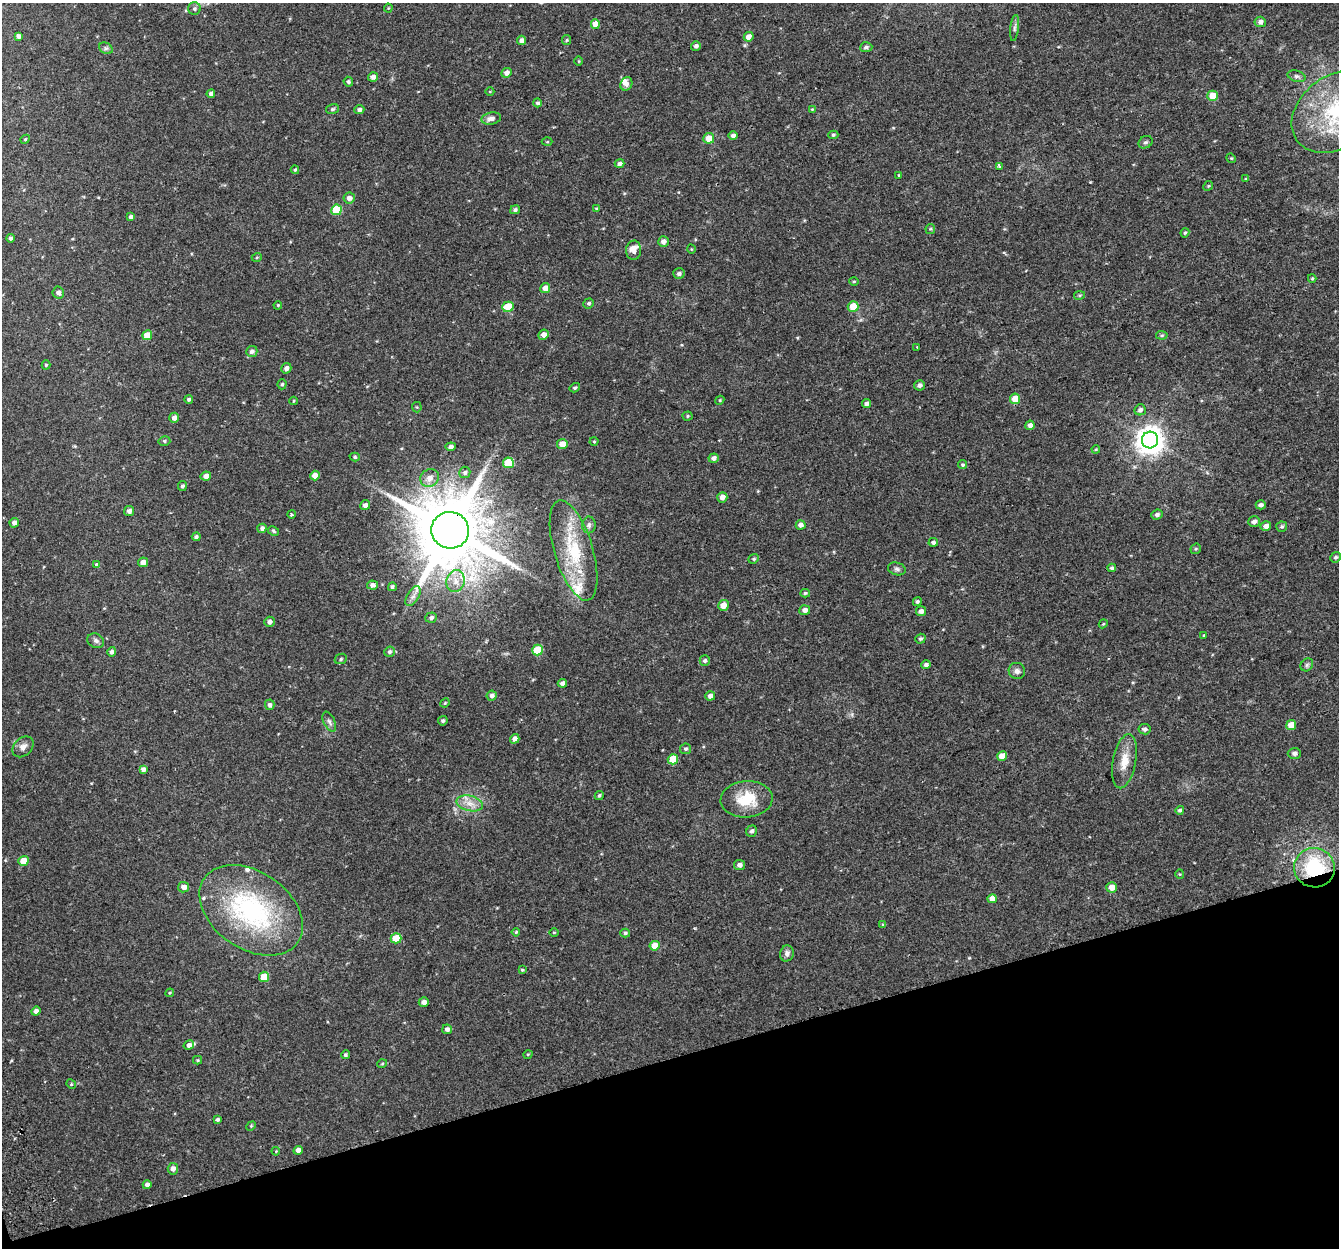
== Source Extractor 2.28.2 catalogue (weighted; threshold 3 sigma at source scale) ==
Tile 14 of 4 x 4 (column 2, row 4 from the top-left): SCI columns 1392-2728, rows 83-1328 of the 5459 x 5201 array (HDU 1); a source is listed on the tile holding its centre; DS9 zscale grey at full resolution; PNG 1341 x 1250 px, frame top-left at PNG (2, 3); each listed source drawn as its Kron ellipse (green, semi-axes under 4 px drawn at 4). Shown black and unused: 15% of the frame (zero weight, under 2 of 3 exposures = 3% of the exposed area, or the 3 px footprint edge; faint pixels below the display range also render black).
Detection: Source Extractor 2.28.2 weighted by HDU 2 'WHT'; one run over the whole footprint, this tile lists its part. Background 0.0422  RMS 0.0052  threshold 0.0233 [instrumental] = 3 sigma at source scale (4.5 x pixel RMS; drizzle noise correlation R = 1.50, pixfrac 1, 0.0396/0.0396 arcsec/px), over >= 5 px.
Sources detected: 206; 6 inside a brighter listed object's ellipse — not listed separately; the other 200 listed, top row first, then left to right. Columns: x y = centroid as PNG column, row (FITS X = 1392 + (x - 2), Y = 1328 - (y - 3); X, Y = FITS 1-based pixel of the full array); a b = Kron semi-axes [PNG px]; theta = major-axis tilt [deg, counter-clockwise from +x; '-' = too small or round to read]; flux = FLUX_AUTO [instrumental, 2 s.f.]
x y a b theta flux
388 8 4 4 - 0.49
194 9 6 6 - 1.1
1260 22 5 5 - 2.2
595 24 5 4 - 5.5
1015 28 13 4 84 1.4
18 36 4 3 - 1.7
749 37 5 4 - 3.7
521 40 5 4 - 2.1
567 40 5 4 - 0.59
696 46 5 4 - 1.7
866 47 6 5 - 1.2
106 48 7 5 -29 1.2
579 61 4 3 - 0.42
506 73 5 5 - 2.4
1297 76 9 5 -16 1.3
373 77 5 4 - 2.3
348 82 5 4 - 0.93
626 84 7 5 62 2.6
490 92 4 3 - 0.36
211 94 4 4 - 1.5
1212 96 5 5 - 7.9
538 103 4 4 - 1.2
333 109 6 5 - 0.95
812 109 3 3 - 0.39
359 110 5 4 - 1.5
1337 111 50 36 36 55
491 119 10 6 11 2.7
833 135 5 4 - 0.82
733 136 5 4 - 1.8
709 138 5 5 - 6.5
25 139 5 4 - 0.61
547 142 5 3 - 0.54
1145 142 7 6 - 1.2
1231 158 5 4 - 0.49
619 164 5 4 - 1.6
999 167 4 3 - 5.6
295 170 4 3 - 0.74
899 175 3 3 - 0.42
1246 179 4 3 - 0.53
1208 186 5 4 - 0.58
349 198 6 5 - 2.3
596 209 4 3 - 0.49
337 210 5 5 - 20
515 210 5 4 - 1.1
131 217 4 4 - 1.7
930 229 5 5 - 0.62
1185 233 5 4 - 0.72
10 238 4 4 - 1.1
663 241 5 5 - 2.2
691 249 4 3 - 0.38
633 250 9 7 85 5.1
257 257 5 3 - 0.51
679 274 6 5 - 1.4
1312 278 4 4 - 0.52
854 281 5 3 - 0.45
545 288 5 4 - 3.8
58 292 6 5 - 1.8
1080 295 5 4 - 0.62
589 303 5 5 - 0.94
278 305 4 3 - 0.49
853 306 5 5 - 7.5
508 307 6 5 - 13
147 335 5 4 - 6.8
543 335 5 5 - 2.8
1162 335 6 4 -4 0.77
917 347 3 2 - 0.59
252 351 6 5 - 1.6
46 365 4 4 - 0.69
286 368 5 5 - 2
282 384 5 4 - 0.89
919 385 5 5 - 1.7
575 388 5 4 - 0.86
189 399 4 4 - 0.91
1015 399 5 5 - 8.4
720 400 5 3 - 0.54
294 401 4 3 - 0.45
866 404 4 4 - 1.8
417 407 5 5 - 0.64
1140 410 6 5 - 1.7
687 416 5 4 - 0.62
174 418 5 5 - 2.5
1030 425 5 4 - 2.3
1150 440 8 8 - 590
164 441 6 5 - 0.93
594 441 4 4 - 0.5
562 444 5 5 - 5.2
451 447 5 4 - 1.8
1096 449 4 3 - 0.46
355 457 5 4 - 0.82
714 458 5 4 - 1.9
508 463 5 5 - 18
962 465 4 4 - 0.89
465 472 6 5 - 1.3
315 475 5 4 - 3.4
206 476 5 4 - 2.9
430 478 9 8 - 3.6
182 486 5 4 - 1.1
722 497 5 5 - 2.7
365 505 5 5 - 2
1261 505 5 4 - 1.8
129 511 5 5 - 1.9
291 514 4 3 - 0.5
1157 515 6 4 23 1.5
1254 522 6 5 - 1.9
14 523 5 4 - 2.1
589 525 8 7 - 1.5
801 525 5 4 - 2.4
1266 526 5 5 - 2.8
1282 527 5 5 - 0.96
262 528 5 4 - 1.7
450 530 19 18 - 5500
274 531 6 4 -29 0.69
196 537 4 4 - 1
933 542 5 4 - 1.5
1196 549 5 5 - 0.65
574 550 52 19 -73 30
1336 557 5 5 - 0.93
754 559 5 4 - 0.81
143 562 5 4 - 3.1
96 565 4 3 - 2.4
1112 568 4 4 - 0.92
897 569 9 6 -15 1.4
456 581 11 9 77 5
372 585 5 4 - 2
392 587 4 4 - 1.1
805 593 5 4 - 0.82
413 596 11 6 60 2.3
917 602 5 4 - 0.9
723 605 5 5 - 4.5
805 610 5 5 - 2.3
921 611 5 5 - 2
431 618 6 5 - 1.4
269 622 5 5 - 1.9
1103 624 4 3 - 0.5
1204 635 4 3 - 0.44
920 639 5 4 - 0.92
96 641 9 7 -26 1.5
538 650 5 5 - 14
112 652 5 4 - 1.3
389 652 5 5 - 1.1
341 659 6 5 - 0.87
705 661 5 5 - 1.3
926 665 5 4 - 1.7
1307 665 7 5 46 1.1
1017 671 8 8 - 2
562 683 4 4 - 1.8
492 696 5 5 - 1.7
710 696 5 4 - 2.5
445 703 5 4 - 0.54
270 705 5 4 - 1.6
443 721 5 4 - 1.2
329 722 11 5 -65 1.6
1291 725 5 5 - 6
1144 729 6 5 - 1.4
515 739 5 4 - 2.4
23 747 12 8 45 2.9
685 749 5 5 - 1
1294 753 6 5 - 1.9
1002 756 5 4 - 5.1
673 759 5 5 - 12
1124 761 27 11 79 8.3
143 769 4 4 - 1.8
599 795 5 4 - 0.78
746 799 26 18 4 16
470 803 13 7 -12 4.5
1180 810 4 4 - 0.86
752 831 6 5 - 1.5
23 861 5 5 - 7.9
739 865 5 5 - 2.2
1314 868 20 19 - 37
1180 874 4 4 - 0.5
184 887 5 5 - 2.9
1112 887 5 5 - 4.5
992 899 5 4 - 4.5
251 910 57 38 -35 80
883 925 4 4 - 0.71
516 932 4 4 - 0.57
554 932 4 3 - 0.45
625 933 5 4 - 0.9
396 938 5 5 - 11
655 946 5 5 - 7.1
787 953 8 6 75 1.9
522 970 4 3 - 0.59
264 977 5 5 - 8.6
170 993 4 4 - 0.56
424 1002 5 4 - 2.2
36 1011 5 4 - 2.2
447 1029 5 4 - 1.7
189 1045 5 4 - 2.2
528 1054 5 3 - 0.45
345 1055 4 4 - 0.95
198 1060 4 4 - 0.61
382 1064 5 3 - 0.47
71 1084 5 4 - 0.57
217 1120 4 3 - 0.97
251 1126 5 4 - 0.54
298 1150 4 4 - 2.5
276 1151 4 3 - 0.4
173 1169 6 5 - 2.2
147 1185 4 4 - 2
Overlapping masked pixels (flux is a lower limit): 2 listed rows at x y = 450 530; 1314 868
Isophote crosses this tile's border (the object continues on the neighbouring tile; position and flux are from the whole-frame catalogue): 1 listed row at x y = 1337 111